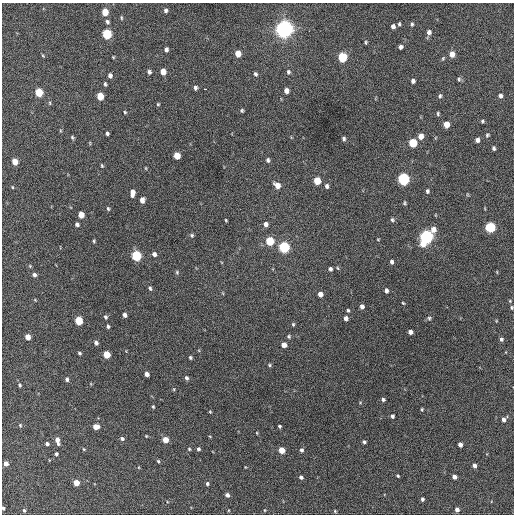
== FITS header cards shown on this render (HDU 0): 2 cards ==
NAXIS1  =                  512 / Axis length
NAXIS2  =                  512 / Axis length

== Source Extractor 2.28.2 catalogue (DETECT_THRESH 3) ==
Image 512 x 512 px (HDU 0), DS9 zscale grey, 1 PNG px = 1 image px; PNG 516 x 516 px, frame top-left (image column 1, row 512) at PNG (2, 3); no overlay
Background 585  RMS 17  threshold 49.6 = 3 sigma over >= 5 px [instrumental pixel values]
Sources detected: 152; all 152 listed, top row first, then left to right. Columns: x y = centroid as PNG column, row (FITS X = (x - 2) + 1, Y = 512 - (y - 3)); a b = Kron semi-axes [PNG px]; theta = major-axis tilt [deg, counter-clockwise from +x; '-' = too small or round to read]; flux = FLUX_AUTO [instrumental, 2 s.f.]
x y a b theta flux
166 10 6 5 - 2500
105 12 5 4 - 22000
121 18 5 3 - 1100
107 22 6 5 - 2400
399 24 4 3 - 1500
412 24 5 4 - 1700
393 26 4 4 - 3900
284 29 6 6 - 870000
429 32 6 5 - 4000
107 34 6 5 - 77000
366 42 4 3 - 1300
400 47 4 4 - 3600
166 49 4 4 - 3400
238 54 5 5 - 13000
452 54 5 5 - 11000
43 55 5 3 - 1100
113 57 3 3 - 970
342 57 6 5 - 73000
443 58 6 4 68 1300
149 72 5 4 - 2700
163 72 5 4 - 13000
288 72 6 5 - 2400
255 74 5 4 - 2300
110 75 5 4 - 3700
459 79 5 5 - 1800
413 81 4 4 - 3000
105 84 4 3 - 1800
195 88 5 4 - 2600
205 89 3 2 - 5600
286 91 5 4 - 6000
39 92 5 5 - 40000
100 96 5 4 - 24000
440 96 6 4 79 1900
500 96 4 4 - 3000
158 104 4 4 - 1100
242 110 4 3 - 1500
125 112 4 3 - 1100
438 114 5 4 - 1300
482 121 3 3 - 1400
446 125 5 4 - 14000
107 133 4 3 - 2100
487 135 6 4 60 1800
421 136 5 5 - 8700
72 137 5 3 - 1600
344 139 4 4 - 2000
477 140 5 4 - 4100
413 143 5 5 - 44000
494 148 4 3 - 2300
177 156 5 5 - 20000
268 160 5 4 - 2200
15 162 5 4 - 16000
102 166 5 4 - 1300
146 168 4 3 - 880
403 179 6 5 - 200000
317 181 5 5 - 25000
277 185 7 5 -44 9600
327 186 5 4 - 2700
12 187 4 3 - 900
427 191 5 4 - 2200
132 193 7 4 83 7500
142 200 5 4 - 6000
404 203 6 4 75 1400
108 209 4 3 - 1500
81 215 5 4 - 14000
226 220 3 2 - 1000
392 220 5 4 - 1900
77 224 4 3 - 2900
266 224 5 5 - 4600
490 227 5 5 - 100000
433 229 6 6 - 7600
192 235 6 5 - 1800
426 237 7 6 - 330000
378 239 3 2 - 880
94 241 4 3 - 1300
270 241 5 5 - 43000
284 247 6 5 - 130000
154 254 5 5 - 3600
136 256 6 5 - 99000
391 262 4 3 - 2600
338 268 5 3 - 930
330 269 5 4 - 2100
177 272 6 4 -71 1600
34 275 5 4 - 2800
150 288 6 4 -60 1900
386 291 5 4 - 2900
320 294 5 4 - 6700
510 301 4 3 - 1000
403 303 5 3 - 1000
362 306 4 4 - 3600
512 307 5 4 - 1300
348 310 5 3 - 1500
124 315 4 4 - 4000
106 317 5 4 - 2100
346 318 4 4 - 3800
429 318 6 5 - 1700
79 321 5 5 - 38000
496 321 4 3 - 830
293 324 5 4 - 1400
108 326 4 3 - 2000
410 332 4 4 - 4300
289 336 5 5 - 1700
28 337 5 4 - 11000
501 339 5 5 - 2300
96 343 5 4 - 3000
284 345 5 4 - 7100
79 353 3 3 - 1500
107 354 5 5 - 25000
190 357 4 3 - 1600
269 365 4 4 - 1400
147 374 4 4 - 5300
186 378 5 4 - 2300
67 379 5 4 - 2600
20 385 5 4 - 1700
174 389 5 3 - 960
383 399 4 4 - 2200
153 407 4 3 - 1200
422 409 4 3 - 1200
210 412 4 3 - 1000
392 416 4 4 - 2400
503 419 5 5 - 3900
20 425 5 4 - 1400
279 426 3 3 - 1700
96 427 5 4 - 10000
257 433 5 3 - 900
146 436 4 3 - 830
122 438 5 4 - 2400
57 440 8 4 -78 7200
165 440 5 4 - 13000
364 442 4 3 - 2200
47 444 4 4 - 2900
460 445 4 4 - 5000
84 449 4 4 - 1100
189 449 4 3 - 1000
198 449 4 3 - 2000
282 450 5 4 - 19000
301 450 5 5 - 2500
56 454 4 4 - 2200
158 461 5 4 - 1400
6 463 4 4 - 7400
474 466 5 4 - 4200
398 476 3 3 - 1500
301 477 5 4 - 2700
454 477 4 4 - 4900
76 483 5 4 - 16000
207 484 4 4 - 1900
227 495 4 3 - 3300
422 499 4 4 - 2100
3 508 4 3 - 2000
24 510 4 3 - 1800
264 510 4 2 - 840
457 510 5 4 - 4400
335 511 4 3 - 1200
At the frame edge (FLAGS 8, measured only in part): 2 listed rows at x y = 512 307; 3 508